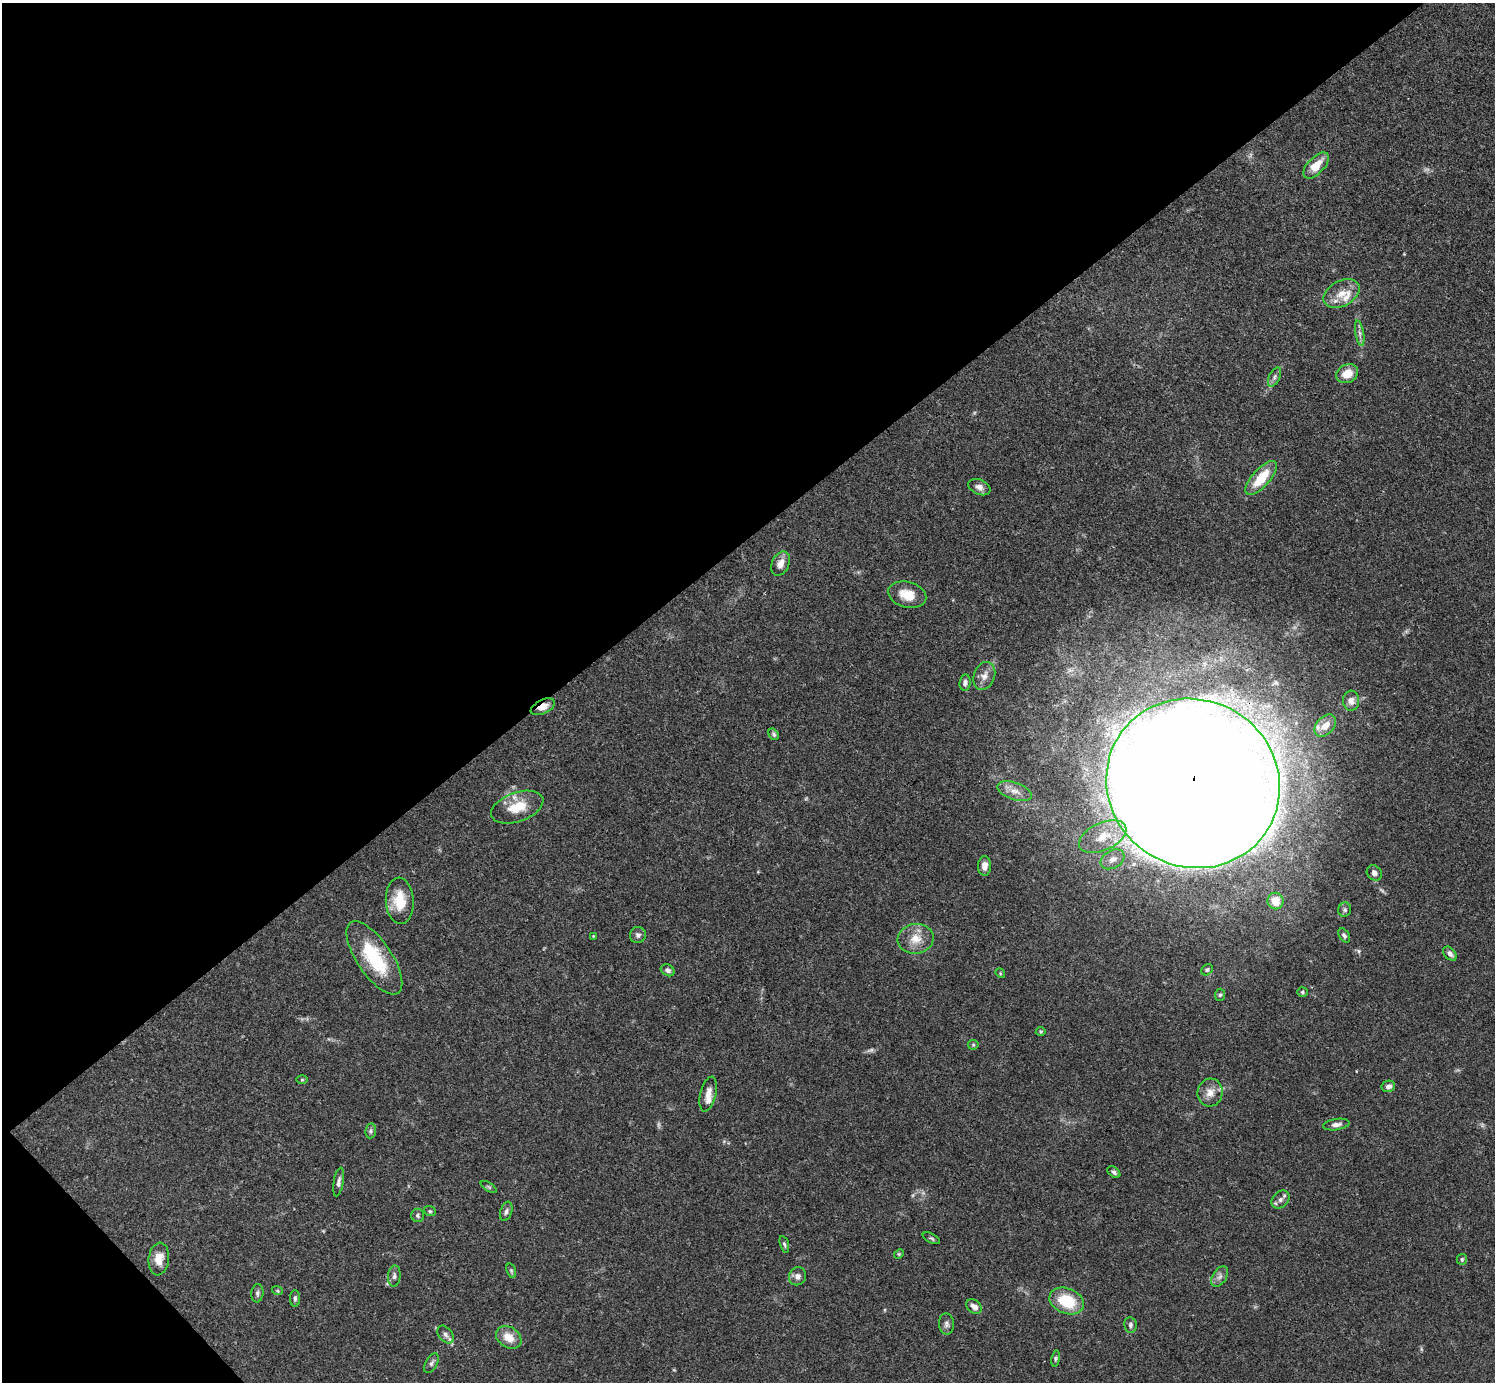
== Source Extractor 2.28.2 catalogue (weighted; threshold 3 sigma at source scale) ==
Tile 5 of 4 x 4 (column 1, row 2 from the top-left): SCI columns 2-1494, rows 2914-4293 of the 5972 x 5970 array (HDU 1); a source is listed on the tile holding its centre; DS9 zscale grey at full resolution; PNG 1497 x 1384 px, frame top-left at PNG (2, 3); each listed source drawn as its Kron ellipse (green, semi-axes under 4 px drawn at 4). Shown black and unused: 41% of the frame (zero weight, under 3 of 4 exposures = <1% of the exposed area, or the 3 px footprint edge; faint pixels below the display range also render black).
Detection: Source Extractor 2.28.2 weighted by HDU 2 'WHT'; one run over the whole footprint, this tile lists its part. Background 0.0571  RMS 0.0031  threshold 0.0141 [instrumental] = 3 sigma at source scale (4.5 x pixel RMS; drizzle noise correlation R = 1.50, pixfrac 1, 0.05/0.05 arcsec/px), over >= 5 px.
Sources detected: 77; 4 too faint to see at this stretch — neither listed nor drawn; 2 inside a brighter listed object's ellipse — not listed separately; the other 71 listed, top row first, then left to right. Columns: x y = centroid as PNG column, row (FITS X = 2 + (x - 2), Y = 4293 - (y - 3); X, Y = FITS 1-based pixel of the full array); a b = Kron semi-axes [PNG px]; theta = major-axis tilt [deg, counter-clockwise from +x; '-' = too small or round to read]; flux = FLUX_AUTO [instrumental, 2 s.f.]
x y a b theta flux
1316 165 16 8 46 5.2
1341 294 19 12 29 4.6
1360 333 13 4 -80 1.1
1347 374 11 9 26 4.5
1274 377 10 5 65 1
1261 478 21 9 49 8.7
979 487 11 7 -23 1.7
781 564 13 8 66 2.6
907 595 19 12 -15 5.5
984 676 14 10 70 2.6
965 683 8 5 84 0.83
1351 701 10 8 -87 1.6
543 707 13 7 25 2.9
1325 726 13 8 47 3
774 734 6 4 -57 0.57
1193 783 88 83 -31 3100
1015 791 18 8 -19 2.9
517 807 27 14 20 7.9
1103 837 25 14 25 8.4
1113 859 13 8 31 2.2
985 866 10 6 89 2
1374 873 8 7 - 1.1
400 901 23 14 -86 8.2
1275 901 8 8 - 4.8
1345 910 7 6 - 0.73
638 935 8 8 - 1
1344 935 8 5 -58 0.76
593 936 4 3 - 0.25
916 939 18 15 8 5.1
1450 954 8 5 -48 1.3
374 958 42 17 -56 19
668 970 7 5 -30 0.95
1207 970 6 5 - 0.51
1000 973 5 4 - 0.34
1302 992 5 5 - 0.51
1220 995 6 5 - 0.55
1041 1032 5 4 - 0.39
973 1045 5 5 - 0.4
302 1080 6 4 -1 0.35
1388 1086 7 5 11 1.2
1210 1092 14 12 75 3.4
708 1094 18 8 76 3
1336 1125 13 5 8 1.4
371 1131 7 5 83 0.75
1114 1172 7 4 -37 0.77
339 1182 14 5 81 1.1
489 1187 9 3 -33 0.48
1280 1199 10 7 46 1.4
430 1211 6 4 -21 0.49
506 1211 10 5 73 0.91
418 1215 7 6 - 0.7
931 1238 9 4 -27 0.59
784 1244 8 4 -74 0.6
899 1254 5 4 - 0.36
159 1259 16 10 83 4.2
1462 1259 5 5 - 0.5
511 1271 7 4 -70 0.48
394 1276 10 6 85 1
798 1276 9 8 - 1.5
1220 1276 11 7 57 1.4
277 1290 5 3 - 0.35
257 1293 9 6 83 0.85
295 1298 8 5 90 0.7
1067 1301 18 12 -22 13
974 1307 9 6 -35 1.8
946 1324 10 7 -86 1.2
1130 1325 8 6 -81 0.85
445 1335 10 6 -51 1.3
509 1337 13 10 -33 4.3
1056 1359 8 4 81 0.58
431 1363 11 5 60 0.87
Overlapping masked pixels (flux is a lower limit): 2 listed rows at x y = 543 707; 1193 783